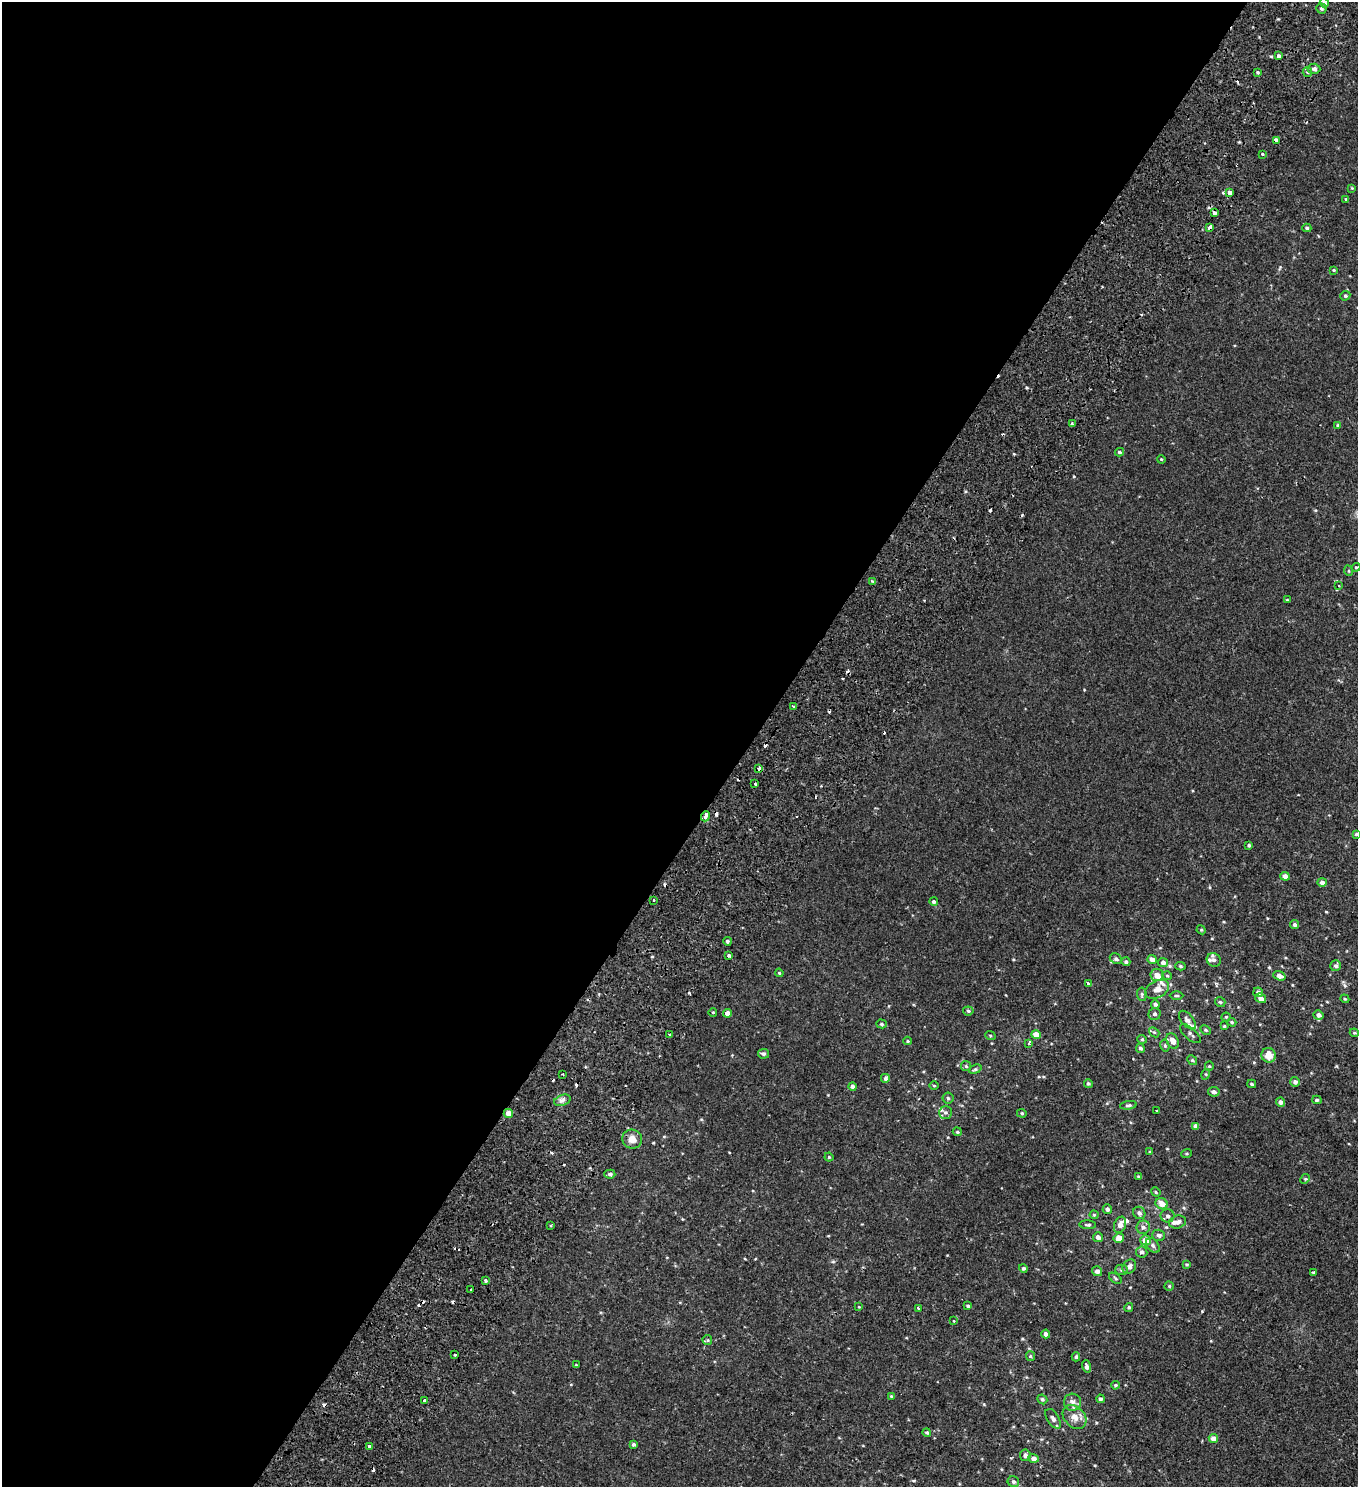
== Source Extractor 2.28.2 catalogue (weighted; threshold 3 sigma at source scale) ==
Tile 5 of 4 x 4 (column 1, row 2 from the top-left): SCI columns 428-1783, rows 3149-4633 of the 6341 x 6289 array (HDU 1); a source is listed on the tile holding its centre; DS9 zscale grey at full resolution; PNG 1360 x 1489 px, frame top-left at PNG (2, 2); each listed source drawn as its Kron ellipse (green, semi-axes under 4 px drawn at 4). Shown black and unused: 55% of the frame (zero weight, under 2 of 3 exposures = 11% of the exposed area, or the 3 px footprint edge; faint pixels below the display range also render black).
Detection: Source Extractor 2.28.2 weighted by HDU 2 'WHT'; one run over the whole footprint, this tile lists its part. Background -1.22e-04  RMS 0.0034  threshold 0.0153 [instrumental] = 3 sigma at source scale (4.5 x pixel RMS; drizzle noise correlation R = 1.50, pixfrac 1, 0.0396/0.0396 arcsec/px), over >= 5 px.
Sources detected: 202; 24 cosmic-ray / hot-pixel residue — neither listed nor drawn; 9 inside a brighter listed object's ellipse — not listed separately; the other 169 listed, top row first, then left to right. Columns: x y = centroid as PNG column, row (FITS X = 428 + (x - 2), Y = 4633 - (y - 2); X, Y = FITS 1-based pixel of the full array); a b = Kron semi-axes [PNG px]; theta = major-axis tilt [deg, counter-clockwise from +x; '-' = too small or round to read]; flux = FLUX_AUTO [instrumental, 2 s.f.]
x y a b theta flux
1324 3 5 4 - 0.88
1321 8 5 5 - 0.57
1278 56 4 3 - 1.7
1314 69 6 5 - 0.98
1258 72 3 3 - 0.39
1307 72 5 4 - 0.48
1276 140 3 3 - 2.3
1262 154 3 3 - 1.4
1352 188 4 4 - 0.25
1230 193 4 3 - 3.8
1346 199 4 4 - 0.41
1214 213 4 3 - 2.7
1210 227 4 3 - 16
1307 228 4 4 - 0.5
1334 270 4 3 - 0.29
1345 296 5 4 - 0.53
1072 424 3 2 - 0.39
1338 425 4 3 - 0.41
1119 452 4 3 - 0.5
1161 459 4 3 - 0.27
1356 567 4 4 - 0.31
1349 571 5 3 - 0.29
872 581 3 3 - 0.26
1339 586 3 2 - 0.19
1287 600 3 3 - 0.25
794 707 3 3 - 1.8
759 768 3 3 - 23
755 784 3 3 - 2.7
705 816 5 3 - 3
1356 834 4 3 - 0.47
1249 845 3 3 - 0.47
1285 876 5 4 - 1.6
1322 882 4 4 - 1.2
654 900 3 2 - 0.54
934 902 4 4 - 0.55
1295 924 4 4 - 0.76
1201 930 5 4 - 0.4
727 941 4 4 - 0.58
729 955 3 3 - 2.1
1116 959 6 5 - 0.72
1152 960 5 4 - 1.3
1214 960 7 6 - 0.98
1126 962 4 4 - 0.68
1163 962 5 4 - 0.96
1180 966 5 4 - 0.45
1336 966 5 5 - 0.78
779 973 4 3 - 0.31
1157 975 6 6 - 2.4
1167 976 5 4 - 0.38
1279 976 6 4 -19 1.5
1088 984 3 3 - 2.3
1157 989 13 8 28 2.2
1258 992 5 4 - 1.1
1142 994 7 5 -84 0.59
1176 995 7 3 0 0.36
1261 998 5 4 - 1.6
1345 999 4 3 - 0.31
1220 1002 5 5 - 0.46
1155 1004 4 4 - 0.68
968 1011 5 4 - 0.55
713 1012 4 3 - 0.22
728 1013 4 4 - 1.7
1155 1014 6 6 - 0.68
1318 1015 5 4 - 1.3
1226 1017 4 4 - 0.34
1187 1020 11 6 -49 1.3
1232 1022 5 4 - 0.34
882 1024 5 4 - 0.47
1224 1026 4 4 - 0.34
1206 1030 5 4 - 0.44
1154 1032 6 4 -41 0.45
1354 1033 4 4 - 0.32
669 1034 3 2 - 0.27
1190 1034 13 5 -41 0.98
990 1035 5 3 - 0.32
1036 1035 5 4 - 2.6
1142 1039 5 4 - 0.4
908 1041 4 4 - 0.38
1173 1041 8 5 -64 2.1
1029 1043 3 3 - 0.87
1165 1046 6 4 -78 0.47
1140 1048 5 4 - 0.67
763 1054 5 4 - 0.72
1269 1055 7 7 - 3.8
1192 1060 5 4 - 0.39
966 1066 5 5 - 0.44
1209 1066 5 4 - 0.35
975 1069 6 4 21 0.5
1206 1074 5 3 - 0.31
563 1075 3 2 - 0.3
886 1078 5 5 - 0.86
1295 1082 5 4 - 1.1
1088 1083 4 4 - 0.54
1252 1084 4 3 - 0.45
852 1086 4 4 - 0.96
934 1086 5 3 - 0.27
1214 1092 5 5 - 0.86
948 1098 5 5 - 0.53
562 1100 8 5 20 1.1
1317 1100 5 4 - 0.45
1281 1102 5 4 - 1.1
1128 1105 8 3 9 0.61
1157 1111 3 2 - 0.42
945 1112 6 6 - 0.79
508 1113 5 4 - 1.9
1022 1113 5 4 - 0.39
1195 1126 4 4 - 1.4
957 1132 5 4 - 0.36
632 1139 10 9 - 2.6
1150 1152 3 3 - 0.34
1187 1153 5 3 - 0.32
829 1157 4 4 - 0.33
610 1174 5 4 - 0.64
1139 1177 3 3 - 0.47
1305 1179 5 4 - 0.38
1156 1192 5 4 - 0.33
1162 1204 6 5 - 2.6
1107 1209 5 4 - 0.96
1139 1213 6 6 - 1.1
1094 1215 4 4 - 0.34
1168 1216 7 6 - 0.97
1177 1222 8 6 18 1.4
1088 1225 8 3 -4 0.53
1120 1225 8 5 69 2
550 1226 3 3 - 0.73
1143 1227 7 6 - 1.1
1159 1235 6 5 - 0.8
1098 1237 5 5 - 1.2
1119 1238 5 5 - 2.7
1145 1240 5 5 - 3.3
1153 1245 8 5 -50 0.83
1142 1252 5 5 - 0.92
1186 1264 4 3 - 0.39
1129 1267 8 6 49 1.2
1023 1268 4 4 - 0.47
1121 1270 6 5 - 0.6
1097 1271 5 5 - 1.3
1314 1273 3 3 - 1.2
1115 1278 7 4 -37 0.5
486 1280 3 3 - 1.1
1169 1286 4 4 - 0.4
471 1290 3 3 - 1.1
968 1306 4 3 - 0.58
859 1307 4 2 - 0.23
1129 1307 4 4 - 0.57
918 1308 3 3 - 0.95
954 1321 3 3 - 0.28
1046 1334 4 4 - 1
707 1340 5 5 - 0.4
455 1354 3 3 - 1.1
1030 1356 5 4 - 0.35
1076 1357 4 4 - 0.5
576 1365 3 3 - 0.28
1087 1366 6 4 -72 1.2
1115 1385 4 3 - 0.42
891 1396 4 3 - 0.31
1042 1399 5 4 - 0.54
1101 1399 4 4 - 0.69
424 1401 3 3 - 4.4
1072 1402 8 8 - 1.3
1075 1417 14 10 -47 2.8
1053 1419 11 6 -57 1.3
927 1432 4 4 - 0.43
1213 1439 5 4 - 2
633 1444 4 3 - 0.56
369 1446 3 3 - 1.6
1025 1455 6 5 - 0.91
1034 1458 5 4 - 1.2
1013 1482 6 5 - 0.81
Overlapping masked pixels (flux is a lower limit): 5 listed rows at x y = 1276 140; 1210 227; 759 768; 705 816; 508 1113
Isophote crosses this tile's border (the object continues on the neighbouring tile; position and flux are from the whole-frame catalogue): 2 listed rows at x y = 1324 3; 1356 834